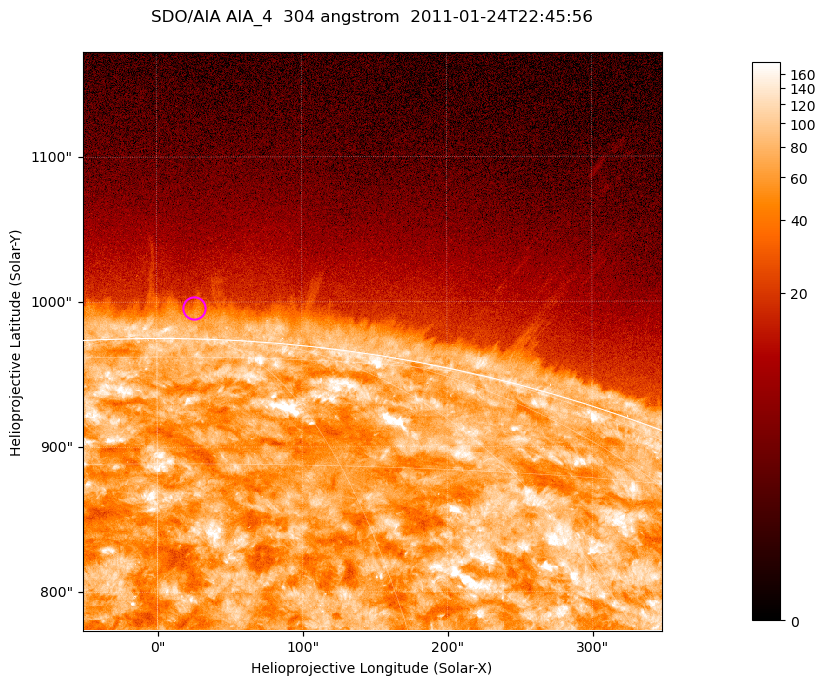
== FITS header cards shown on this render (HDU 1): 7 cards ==
TELESCOP= 'SDO/AIA '           / For AIA: SDO/AIA
INSTRUME= 'AIA_4   '           / For AIA: AIA_ATA1, AIA_ATA2, AIA_ATA3 or AIA_AT
WAVELNTH=                  304 / [angstrom] Wavelength
WAVEUNIT= 'angstrom'           / Wavelength unit: angstrom
DATE-OBS= '2011-01-24T22:45:56.128' / [ISO] Date when observation started; ISO 8
CTYPE1  = 'HPLN-TAN'           / CTYPE1; Typically HPLN
CTYPE2  = 'HPLT-TAN'           / CTYPE2; Typically HPLT

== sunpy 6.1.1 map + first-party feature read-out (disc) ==
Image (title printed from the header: SDO/AIA AIA_4  304 angstrom  2011-01-24T22:45:56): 665 x 665 px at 0.6 arcsec/px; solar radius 975 arcsec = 1625 px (partial field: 2.4% of the solar disc is inside the frame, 46% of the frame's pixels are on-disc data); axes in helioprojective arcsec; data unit not stated in the header (colour bar unlabelled)
Orientation: roll -0.132 deg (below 1 deg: not rotated)
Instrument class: DISC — disc imager (sunpy class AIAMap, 304 A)
Bright regions (active regions / flare kernels): reference = the on-disc median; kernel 5 px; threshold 5 sigma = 129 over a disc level ~70.4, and >= 1.15x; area >= 442 px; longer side >= 8 px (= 4.8 arcsec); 0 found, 0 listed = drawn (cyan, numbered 1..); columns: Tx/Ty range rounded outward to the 2 arcsec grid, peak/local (2 s.f.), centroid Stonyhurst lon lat
Off-limb structures (1.02-1.3 R_sun): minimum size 221 px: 3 found; the strongest spans PA ~355..0 deg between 1.02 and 1.03 R_sun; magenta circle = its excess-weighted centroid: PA ~0 deg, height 1.02 R_sun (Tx ~26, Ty ~996 arcsec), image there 1.7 x the reference